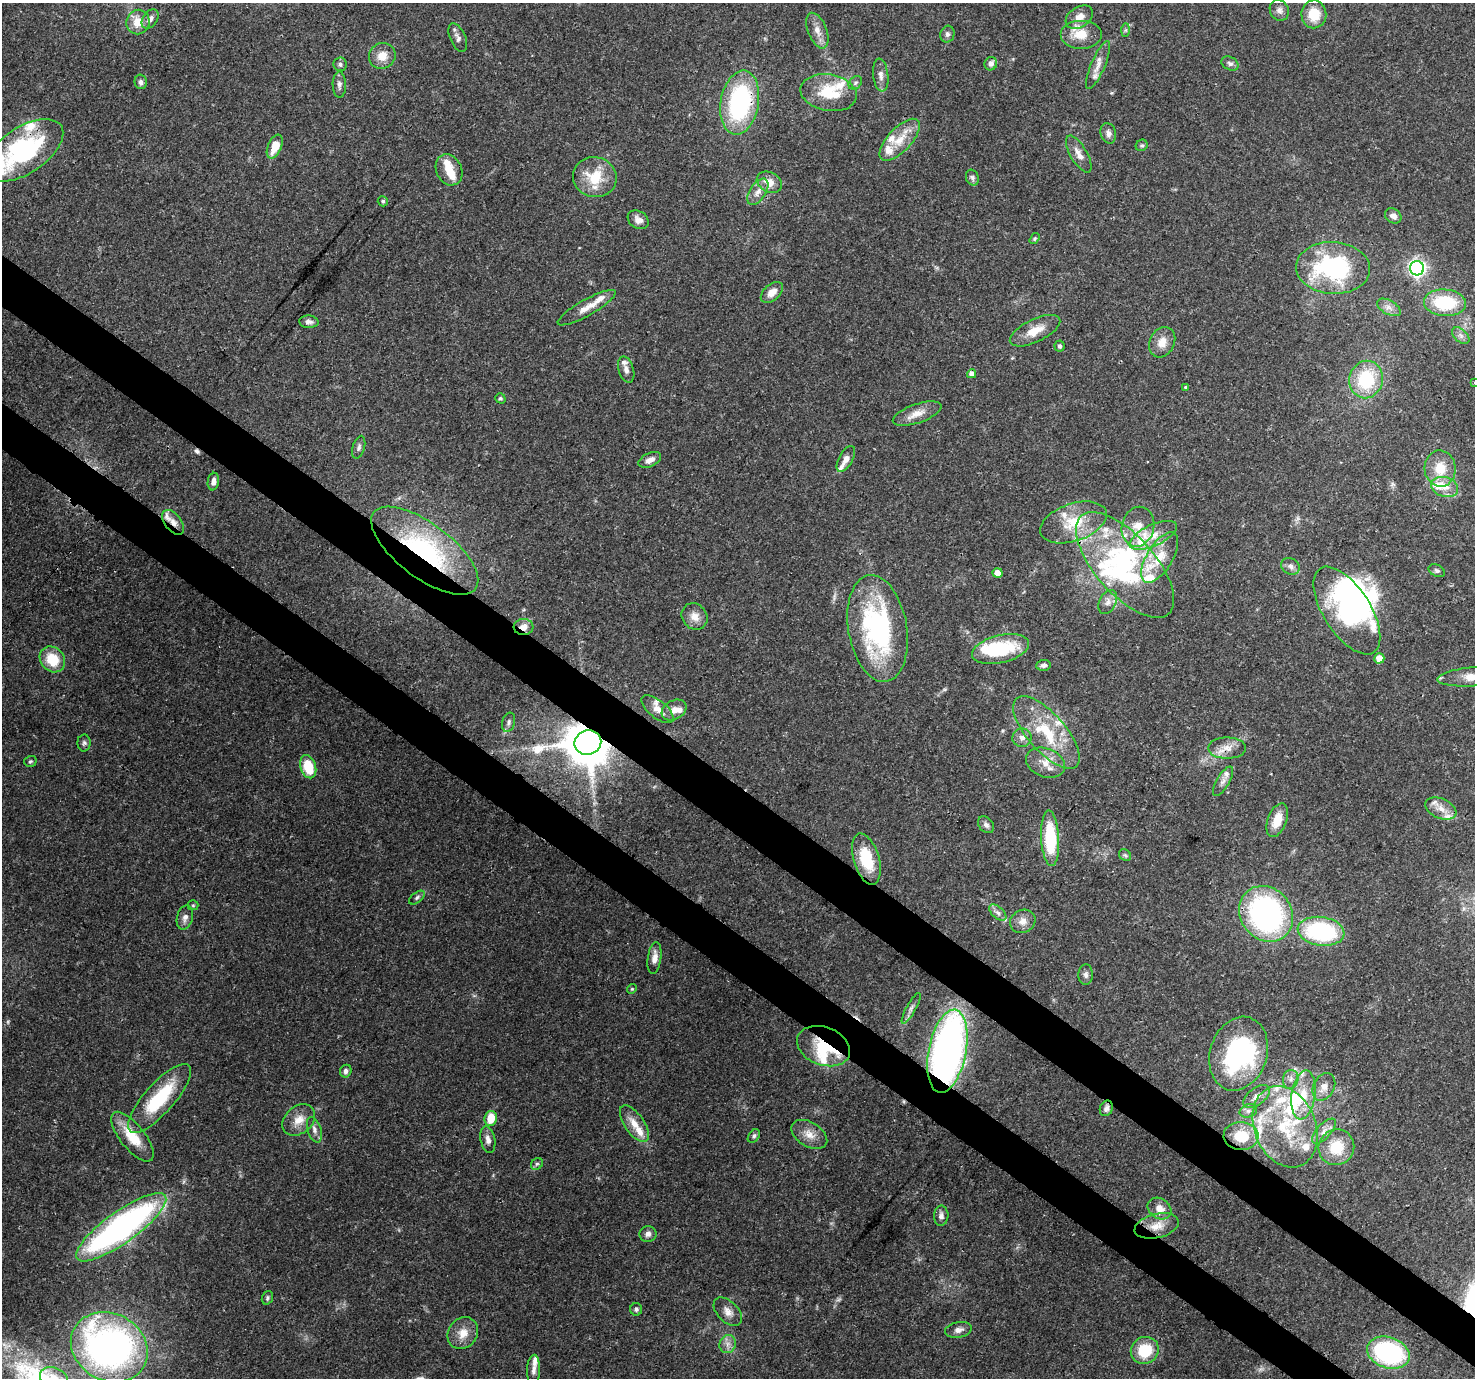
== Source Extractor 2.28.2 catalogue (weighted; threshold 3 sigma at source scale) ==
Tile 6 of 4 x 4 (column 2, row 2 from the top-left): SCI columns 1559-3031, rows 3089-4464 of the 6056 x 6107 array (HDU 1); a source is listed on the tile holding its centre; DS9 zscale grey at full resolution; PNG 1477 x 1380 px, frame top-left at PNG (2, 3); each listed source drawn as its Kron ellipse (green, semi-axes under 4 px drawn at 4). Shown black and unused: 7% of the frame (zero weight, under 3 of 4 exposures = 8% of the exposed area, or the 3 px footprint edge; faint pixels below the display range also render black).
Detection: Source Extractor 2.28.2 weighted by HDU 2 'WHT'; one run over the whole footprint, this tile lists its part. Background 0.0865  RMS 0.0036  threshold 0.0162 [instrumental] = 3 sigma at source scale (4.5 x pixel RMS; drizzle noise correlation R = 1.50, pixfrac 1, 0.0396/0.0396 arcsec/px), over >= 5 px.
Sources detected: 200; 2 too faint to see at this stretch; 8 inside a brighter object's white glare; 1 cosmic-ray / hot-pixel residue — neither listed nor drawn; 40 inside a brighter listed object's ellipse — not listed separately; the other 149 listed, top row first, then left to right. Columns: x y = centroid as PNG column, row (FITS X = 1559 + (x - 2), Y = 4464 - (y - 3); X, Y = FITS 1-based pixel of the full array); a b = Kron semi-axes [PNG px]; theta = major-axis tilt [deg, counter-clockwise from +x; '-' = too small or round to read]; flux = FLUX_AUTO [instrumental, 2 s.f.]
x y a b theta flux
1279 10 11 9 -58 1.8
1314 14 14 12 87 8.4
1079 17 15 10 32 4.3
150 19 11 7 57 1.8
138 22 12 11 - 5.6
1126 30 7 4 89 0.57
817 31 19 9 -68 3.5
947 34 8 7 - 1.2
1081 34 21 14 0 7.5
458 38 15 7 -66 1.8
382 56 14 12 37 4.9
340 64 7 6 - 1.1
991 64 7 6 - 1.7
1230 64 9 6 -29 1.1
1098 65 26 7 67 3.7
881 75 16 7 -83 2.4
141 82 7 6 - 1.2
855 83 8 5 45 0.84
339 85 13 6 -89 1.7
829 93 28 18 -10 15
740 103 32 19 80 52
1108 133 10 7 -73 1.6
900 140 26 12 47 7.9
1142 145 6 5 - 0.68
275 147 12 6 66 7.1
24 150 45 23 33 55
1079 154 21 8 -60 3.3
449 170 16 12 -64 5.8
595 177 22 20 -15 13
972 178 8 6 -65 1.1
769 182 13 10 -28 4.4
758 192 15 8 57 2.9
383 201 5 5 - 0.71
1393 216 9 7 -36 2
638 220 11 8 -33 2.2
1035 239 6 4 56 0.5
1333 268 37 26 -3 47
1417 268 7 7 - 120
772 293 13 8 42 3.5
1445 303 21 13 -4 22
1389 307 13 7 -29 2.2
587 308 33 8 29 4.7
309 322 10 6 -4 1.5
1035 331 27 11 26 6.3
1461 336 10 6 -42 1.6
1162 342 16 12 62 4.4
1060 346 5 5 - 0.87
626 369 13 7 -72 2
972 374 4 4 - 2.1
1366 379 19 16 79 21
1474 383 3 2 - 0.35
1185 387 3 3 - 0.5
500 398 5 5 - 0.65
917 414 25 9 19 4.6
359 447 12 6 74 1.2
846 459 14 7 61 2.4
650 460 12 6 24 2.4
1440 469 18 15 -86 8.5
213 482 9 5 80 1.9
1445 487 14 9 -17 4.1
173 522 14 8 -52 3.1
1073 522 34 18 19 14
1138 527 20 16 77 6.7
1153 535 26 10 25 6.4
425 551 64 27 -37 63
1160 557 28 13 58 9.1
1125 565 65 29 -48 55
1290 566 10 7 -29 1.5
1437 571 9 5 -27 0.84
998 573 5 5 - 4.5
1108 602 12 8 62 2.3
1347 611 50 23 -57 48
695 616 14 12 -49 3.7
523 627 10 8 4 3.2
878 628 54 29 -80 67
1001 649 29 14 14 23
1379 658 5 5 - 4.7
52 659 14 11 -47 11
1044 665 7 5 4 1.2
1474 677 36 9 5 9.3
657 709 19 8 -39 3.6
674 710 13 9 30 3.3
508 722 10 6 74 1.3
1046 732 45 19 -49 21
1022 738 9 9 - 2.1
84 743 8 6 89 0.99
588 743 13 12 - 1900
1227 748 19 10 0 4.5
30 761 6 5 - 0.64
1045 763 20 14 -21 5.6
308 767 12 7 -72 12
1223 781 16 6 59 1.9
1441 809 16 10 -23 3.7
1277 820 17 9 69 6.8
986 825 9 7 -48 1.3
1050 838 28 9 -87 24
1125 855 6 5 - 0.66
866 859 26 12 -73 15
417 898 9 5 38 0.91
193 905 5 5 - 0.46
998 913 10 5 -41 1.5
1266 914 29 25 -52 87
185 918 12 8 74 2
1023 921 13 11 29 3.2
1321 931 23 14 -8 43
654 958 16 6 82 3.3
1086 975 10 7 88 1.5
632 989 5 4 - 0.46
911 1008 17 4 61 1.6
823 1046 27 19 -20 17
947 1051 42 19 79 180
1239 1054 38 28 72 54
346 1071 6 5 - 1.2
1291 1079 9 7 78 1.9
1324 1087 14 10 62 3.6
1303 1095 24 12 82 8.7
1256 1097 15 8 37 2.9
159 1098 44 15 49 25
1106 1108 8 6 65 1.3
1248 1111 9 6 15 1.4
491 1118 8 6 79 7.4
299 1120 18 13 41 5.1
634 1124 21 9 -55 5.5
1285 1127 42 31 -68 31
314 1130 13 6 -72 1.9
1324 1131 16 7 47 2.8
809 1134 20 12 -32 4.5
754 1136 7 5 54 0.9
1241 1136 17 14 -3 11
132 1137 30 12 -51 11
488 1139 13 7 -78 2.1
1336 1147 18 17 - 12
537 1164 6 5 - 0.68
1160 1209 13 10 -35 3.7
941 1216 10 7 87 1.8
1157 1226 22 12 14 6.1
121 1227 54 16 36 130
648 1234 8 8 - 1.7
267 1298 7 5 69 0.75
636 1309 6 6 - 0.93
728 1312 17 10 -45 3.2
958 1330 14 7 11 2.1
463 1333 17 14 52 5.5
728 1344 9 8 - 2.1
109 1347 40 33 -28 160
1145 1350 14 13 - 13
1388 1353 22 15 -18 49
534 1370 15 6 88 1.9
54 1378 14 10 -25 5.7
Overlapping masked pixels (flux is a lower limit): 11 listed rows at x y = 740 103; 173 522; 425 551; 1347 611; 523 627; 878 628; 588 743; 1227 748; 823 1046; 947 1051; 1106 1108
Isophote crosses this tile's border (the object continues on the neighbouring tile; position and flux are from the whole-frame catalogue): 4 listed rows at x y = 24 150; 1474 383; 1474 677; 54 1378